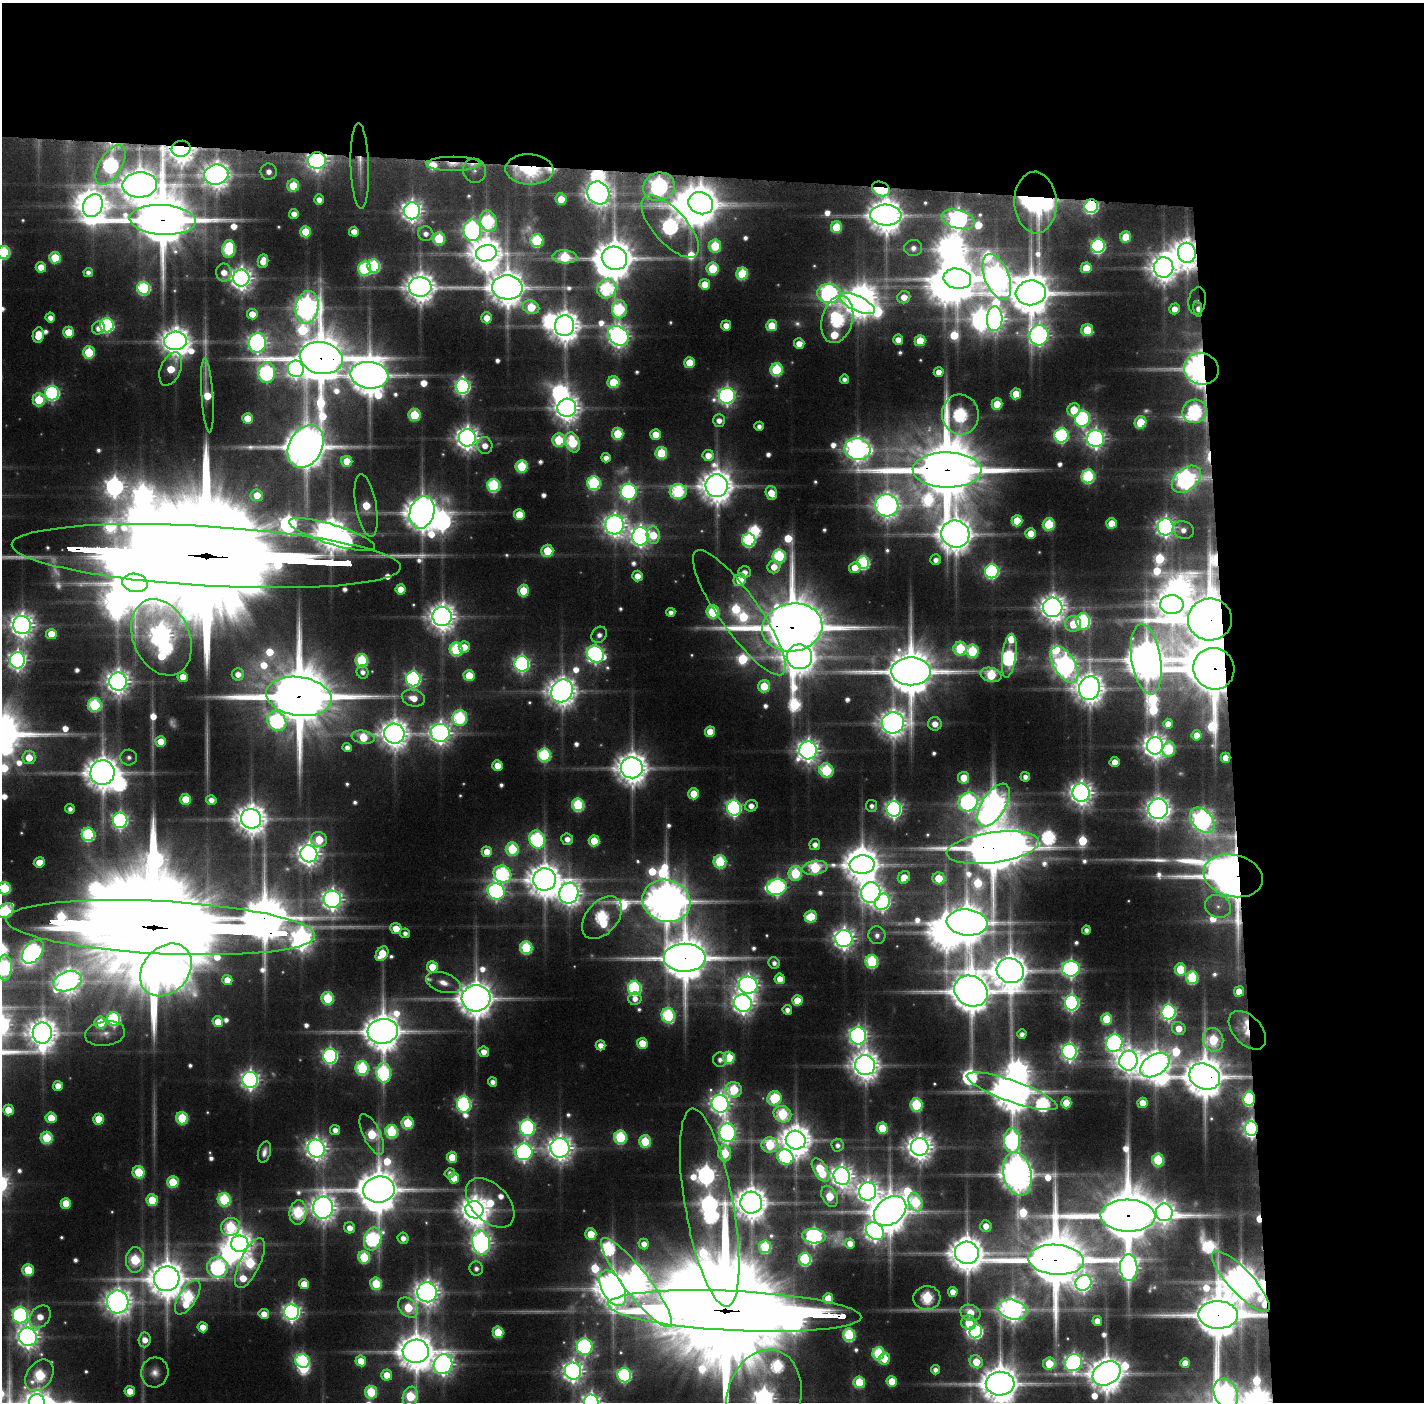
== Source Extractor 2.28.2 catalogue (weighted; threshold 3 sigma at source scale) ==
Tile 3 of 3 x 3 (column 3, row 1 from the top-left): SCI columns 2845-4266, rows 2833-4232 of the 4268 x 4257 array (HDU 1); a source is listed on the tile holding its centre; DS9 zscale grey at full resolution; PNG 1426 x 1404 px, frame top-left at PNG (2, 3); each listed source drawn as its Kron ellipse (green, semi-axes under 4 px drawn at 4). Shown black and unused: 24% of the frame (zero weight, under 3 of 6 exposures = <1% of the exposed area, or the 3 px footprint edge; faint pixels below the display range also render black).
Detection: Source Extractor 2.28.2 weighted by HDU 2 'WHT'; one run over the whole footprint, this tile lists its part. Background 0.0942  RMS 0.0075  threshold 0.0306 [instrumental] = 3 sigma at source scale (4.09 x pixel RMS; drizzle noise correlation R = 1.36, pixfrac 0.8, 0.05/0.05 arcsec/px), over >= 5 px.
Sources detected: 659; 35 too faint to see at this stretch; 30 inside a brighter object's white glare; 2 cosmic-ray / hot-pixel residue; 5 long thin detections or spike segments (spike, bleed or trail) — neither listed nor drawn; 11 inside a brighter listed object's ellipse — not listed separately; of the other 576, all 500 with FLUX_AUTO >= 5.31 (the completeness limit of this list) listed and drawn (76 fainter detections not listed), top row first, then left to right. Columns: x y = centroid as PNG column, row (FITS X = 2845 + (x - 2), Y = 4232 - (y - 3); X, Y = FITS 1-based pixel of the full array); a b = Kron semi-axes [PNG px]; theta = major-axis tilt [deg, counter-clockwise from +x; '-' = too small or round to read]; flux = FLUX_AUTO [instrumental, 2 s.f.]
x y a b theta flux
181 149 9 8 - 1900
317 160 9 8 - 740
453 164 27 7 0 17
110 165 22 11 59 320
360 166 43 9 -88 18
529 169 24 15 -3 130
474 171 12 11 - 7
269 172 8 8 - 9.1
216 175 12 10 11 1500
140 185 17 12 4 3000
293 186 6 6 - 52
659 187 16 14 19 560
881 189 9 7 -26 89
598 193 12 10 -53 1300
319 199 5 5 - 9.1
561 199 6 5 - 28
1035 202 31 21 -87 420
701 203 12 11 - 3000
93 206 12 9 64 1700
1091 206 7 6 - 260
412 211 8 8 - 860
294 214 5 4 - 11
886 215 16 10 -4 3000
958 219 17 9 -15 690
163 220 33 15 -4 10000
488 221 11 8 -73 160
670 226 39 16 -48 440
836 227 6 5 - 57
472 230 11 9 -90 560
306 232 5 5 - 50
354 232 5 5 - 13
426 234 8 7 - 7.4
1126 237 6 5 - 41
439 239 6 6 - 82
537 240 6 6 - 120
715 246 6 6 - 70
1098 246 7 6 - 280
913 248 9 8 - 6.8
229 249 9 6 83 130
4 252 6 6 - 140
486 253 10 8 15 2200
1187 253 10 9 - 1900
565 257 12 6 -3 79
55 258 6 5 - 56
614 258 13 11 -21 4100
263 261 7 5 81 17
374 266 7 6 - 140
41 267 5 5 - 23
1164 267 10 10 - 1700
365 268 7 6 - 160
1086 268 5 5 - 30
713 269 6 6 - 67
88 272 4 4 - 6.3
224 272 9 7 -82 14
742 274 6 6 - 85
997 277 24 12 -68 1500
241 278 8 8 - 1100
957 279 14 10 -10 4200
705 284 5 5 - 24
420 287 11 9 -3 2100
507 287 15 12 -4 3300
144 288 6 6 - 160
607 289 10 9 - 180
829 293 12 10 -5 530
1031 293 15 12 6 5000
904 297 6 6 - 16
1197 301 14 8 80 8.6
857 303 19 7 -25 1500
307 307 16 11 79 1200
531 307 8 6 -23 59
619 309 9 7 -88 120
1174 309 5 5 - 13
1198 309 8 4 -79 10
252 314 5 5 - 21
50 318 5 5 - 9.3
487 318 5 5 - 19
837 319 24 15 75 290
995 319 12 8 88 810
107 325 7 7 - 250
726 325 5 5 - 14
565 326 10 9 - 2100
772 326 5 5 - 42
98 328 6 6 - 9
1087 330 6 6 - 53
69 332 5 5 - 39
38 335 8 5 80 27
1039 335 10 9 - 750
618 336 11 8 -39 850
898 340 5 5 - 13
175 341 11 9 3 1700
920 341 5 5 - 44
257 343 10 8 80 610
799 344 5 5 - 17
89 352 6 6 - 67
321 358 21 16 -12 8500
690 363 5 5 - 38
171 369 17 10 68 41
296 369 8 8 - 460
1201 369 17 15 -12 1300
777 370 6 6 - 110
939 372 5 5 - 11
267 373 10 8 87 310
369 375 19 13 -6 4000
844 379 4 4 - 5.7
613 382 6 6 - 63
463 386 7 7 - 410
52 393 7 7 - 290
1016 394 5 5 - 31
207 395 37 6 -86 40
727 396 8 8 - 490
39 400 6 6 - 63
997 404 6 5 - 38
567 408 9 9 - 1500
1074 410 7 6 - 39
1195 411 12 11 - 240
414 415 6 6 - 76
960 415 20 18 -82 240
247 418 5 5 - 30
1082 419 8 7 - 280
719 420 6 6 - 9.7
1141 422 6 6 - 56
759 426 4 4 - 5.9
618 434 6 5 - 57
656 434 5 5 - 26
1061 435 7 7 - 250
467 438 8 8 - 1100
1096 438 8 8 - 690
559 440 7 6 - 74
573 442 10 7 -73 110
306 446 22 16 61 5600
485 446 8 7 - 13
857 449 13 10 -14 1300
661 453 6 6 - 70
708 455 5 5 - 16
606 458 5 4 - 8.7
347 461 5 5 - 33
522 466 6 6 - 92
947 470 34 17 -1 17000
1088 476 7 6 - 160
1186 479 17 11 40 750
594 483 7 6 - 180
493 485 6 6 - 170
717 486 11 11 - 2600
629 492 8 8 - 370
678 492 8 7 - 160
771 493 7 5 -73 28
257 495 6 6 - 21
887 505 12 11 - 1300
366 506 32 10 -80 45
422 512 17 12 71 3000
519 514 5 5 - 33
1017 521 5 5 - 44
1111 523 5 5 - 29
1049 524 6 6 - 85
615 525 9 9 - 1000
1165 527 8 8 - 700
1183 530 11 8 -21 9.9
1031 533 5 5 - 25
332 534 45 10 -17 2700
955 534 14 13 - 2900
653 535 9 6 -84 34
640 536 9 8 - 750
749 540 7 6 - 180
547 551 6 6 - 50
206 556 195 30 -3 120000
779 556 6 6 - 150
936 560 5 5 - 7.2
863 563 6 6 - 170
774 567 6 6 - 18
855 568 6 5 - 22
992 571 7 7 - 270
745 572 6 6 - 10
637 576 5 5 - 14
740 580 6 6 - 37
135 583 13 9 -8 4100
401 589 5 5 - 23
523 591 6 5 - 51
1172 605 11 9 -2 1800
1053 607 10 9 - 1500
671 612 4 4 - 6.4
713 612 6 6 - 110
739 613 75 20 -55 210
442 616 9 9 - 1600
1210 620 22 21 - 9300
1083 621 8 6 -87 250
1073 624 8 8 - 42
22 625 9 9 - 1200
792 627 30 24 9 13000
51 634 5 5 - 34
599 635 9 7 55 7.6
161 637 40 28 -67 1200
464 647 6 5 - 20
456 649 7 6 - 120
960 649 7 6 - 91
972 651 6 6 - 110
595 654 9 8 - 470
1009 656 22 7 83 350
799 657 13 12 - 2200
1146 659 35 14 -81 3900
17 660 8 7 - 660
362 660 6 6 - 110
522 664 8 7 - 380
1064 664 20 10 -59 950
1214 669 21 20 - 12000
911 671 20 14 -1 7100
363 672 7 6 - 6.7
238 674 6 6 - 11
469 675 5 5 - 42
991 675 10 7 -14 84
183 677 5 5 - 18
413 679 7 7 - 340
118 682 9 9 - 1200
764 686 6 6 - 48
1089 688 12 10 71 2100
562 691 12 10 55 1900
299 696 33 19 -8 15000
413 698 12 8 -15 19
95 705 7 6 - 140
460 718 8 7 - 170
277 721 10 8 -49 230
893 723 11 10 - 1600
935 724 7 6 - 13
1168 724 5 5 - 14
710 732 5 5 - 31
440 733 9 9 - 930
394 734 10 10 - 1700
1197 735 5 5 - 19
363 737 11 6 -9 53
161 742 5 5 - 30
1155 746 9 8 - 1200
347 747 5 4 - 7.4
1169 749 7 6 - 76
808 750 9 9 - 1000
544 755 6 6 - 180
29 757 7 6 - 25
129 757 8 8 - 5.6
1226 758 5 5 - 16
1115 762 5 5 - 17
497 766 5 5 - 22
632 768 11 10 - 2300
826 770 7 6 - 130
102 773 12 12 - 2800
1025 777 5 4 - 6.7
964 778 6 5 - 32
1081 793 9 8 - 1200
694 794 5 5 - 40
186 799 5 5 - 46
211 800 5 5 - 8.9
968 802 10 9 - 410
578 805 6 6 - 130
993 805 24 12 58 1400
751 806 6 5 - 9.5
872 806 6 5 - 5.3
734 808 8 7 - 370
70 809 5 4 - 5.7
894 809 7 7 - 530
1158 809 10 10 - 1300
251 819 10 10 - 2000
120 820 8 7 - 410
1202 820 14 10 -47 850
88 834 7 6 - 180
319 839 8 7 - 43
567 839 6 5 - 9.2
537 840 9 7 -67 250
594 841 5 5 - 39
815 844 5 5 - 8.7
993 848 47 15 8 8400
512 849 7 6 - 93
487 852 5 5 - 26
309 854 9 8 - 1000
39 862 5 5 - 16
720 862 6 6 - 120
862 865 12 9 4 2900
815 868 13 7 8 110
795 873 7 6 - 100
502 874 9 8 - 230
1233 876 30 21 -13 5500
904 877 6 5 - 18
939 878 6 6 - 41
545 879 11 11 - 2700
777 887 10 8 16 440
5 888 6 6 - 90
496 891 9 8 - 420
569 893 10 9 - 1100
871 893 10 9 - 920
332 899 9 8 - 910
666 901 24 21 -18 4900
882 902 8 7 - 430
1218 906 13 11 -19 9.2
6 911 9 6 38 130
811 917 6 6 - 55
602 918 24 16 49 210
967 922 20 13 -7 4000
161 928 154 26 -3 91000
396 929 6 5 - 24
1086 930 4 4 - 5.6
405 933 5 5 - 5.8
877 935 9 8 - 7.4
844 938 8 8 - 920
526 948 6 6 - 120
33 952 13 9 51 280
382 954 8 5 57 45
685 958 21 14 0 6700
872 962 6 6 - 140
774 963 6 5 - 6.3
432 967 5 5 - 36
5 968 13 7 89 250
1071 969 9 7 7 470
1180 969 6 5 - 54
166 970 29 22 47 1700
1010 971 14 12 -26 3400
1192 978 6 6 - 120
780 979 5 5 - 19
227 980 5 5 - 18
68 981 14 9 18 1300
443 983 18 9 -18 14
748 985 9 8 - 870
634 988 7 6 - 210
971 991 17 15 -31 5000
1239 991 5 5 - 22
328 998 6 6 - 92
476 998 14 13 - 3500
635 999 6 6 - 9.2
797 1000 5 5 - 30
743 1003 9 8 - 920
1072 1003 7 7 - 380
787 1010 5 5 - 7.2
1168 1012 7 7 - 410
668 1015 8 6 -76 170
114 1019 6 6 - 170
1106 1019 6 5 - 52
218 1022 5 5 - 27
100 1023 6 6 - 36
1179 1028 7 6 - 18
1247 1030 23 14 -47 26
383 1031 15 12 6 3800
42 1033 10 9 - 1900
105 1034 20 12 8 9.2
1022 1034 4 4 - 6.6
858 1036 8 8 - 600
1213 1040 12 10 -72 95
642 1043 5 5 - 30
1114 1043 9 8 - 460
601 1045 5 5 - 11
484 1052 5 5 - 12
1069 1052 8 7 - 510
330 1056 7 7 - 380
729 1058 6 6 - 71
720 1060 7 7 - 6.5
1128 1061 10 9 - 1300
865 1065 10 10 - 1800
1155 1065 16 10 33 2100
362 1068 7 6 - 150
384 1073 10 7 -86 220
1205 1076 16 12 -23 4600
250 1080 8 8 - 660
493 1082 5 4 - 7.1
58 1086 5 5 - 16
734 1090 8 7 - 93
1012 1091 48 10 -19 4700
774 1098 7 7 - 100
1249 1099 7 6 - 190
1066 1103 5 5 - 32
1143 1103 5 5 - 24
464 1104 8 7 - 340
720 1104 9 8 - 800
916 1105 6 6 - 120
8 1110 5 5 - 28
782 1114 9 8 - 120
51 1118 5 5 - 30
182 1118 6 6 - 91
99 1119 5 5 - 40
407 1123 6 6 - 75
527 1128 8 7 - 340
882 1128 5 5 - 52
1251 1129 7 6 - 520
335 1130 5 5 - 8.7
391 1132 6 6 - 120
727 1133 9 8 - 480
372 1134 22 8 -65 85
620 1137 7 6 - 130
47 1138 6 6 - 77
796 1140 10 9 - 2300
645 1141 6 6 - 70
1012 1141 12 8 88 380
770 1145 8 7 - 81
837 1145 6 6 - 6
920 1147 9 9 - 1500
316 1148 9 8 - 960
560 1148 10 9 - 1300
264 1152 11 6 74 6.9
524 1152 8 8 - 530
725 1153 8 6 -85 57
452 1157 5 5 - 36
785 1157 8 7 - 220
1158 1160 6 6 - 94
821 1170 13 6 -59 86
139 1172 6 6 - 70
450 1173 5 5 - 5.5
1017 1174 22 14 -78 2800
842 1176 9 8 - 1000
454 1178 5 5 - 31
173 1182 6 6 - 63
379 1189 16 13 8 5000
867 1191 9 8 - 950
829 1196 11 7 -63 49
152 1200 6 6 - 54
224 1200 7 6 - 130
915 1202 9 6 -68 93
66 1203 5 5 - 37
490 1203 29 18 -46 63
751 1203 11 11 - 2500
323 1208 11 10 - 1500
710 1208 100 24 -80 1100
474 1210 9 8 - 1800
890 1211 18 13 37 3800
298 1212 12 8 85 140
1164 1212 9 8 - 770
1128 1216 27 16 -2 12000
986 1226 6 5 - 14
230 1227 10 8 32 110
350 1228 5 5 - 12
875 1231 10 8 -42 740
591 1234 6 5 - 44
814 1236 11 7 -5 450
403 1238 5 5 - 8.8
373 1239 12 8 73 250
481 1243 12 9 -80 780
850 1243 5 5 - 14
240 1244 8 8 - 1400
644 1244 5 5 - 10
765 1247 6 6 - 100
967 1253 12 11 - 2900
364 1257 6 6 - 80
805 1259 6 6 - 160
135 1260 13 9 87 91
1056 1260 28 15 -5 13000
250 1263 27 10 64 130
217 1267 11 10 - 290
1129 1268 13 9 -87 780
476 1269 7 6 - 5.4
28 1270 6 5 - 58
167 1279 13 12 - 3600
1241 1281 40 12 -47 2700
636 1283 55 12 -52 1700
1084 1283 8 7 - 480
304 1284 5 5 - 24
376 1284 6 6 - 65
613 1288 19 11 -61 2900
427 1292 10 9 - 1300
953 1292 5 5 - 12
188 1297 19 9 58 160
927 1298 13 12 - 150
828 1299 5 5 - 41
118 1302 11 11 - 1600
408 1308 11 8 -45 62
1012 1309 15 9 -14 1200
735 1311 127 20 -3 80000
292 1312 7 7 - 600
970 1313 10 7 -22 23
264 1314 5 5 - 14
20 1315 8 7 - 310
1218 1315 19 14 -1 6500
40 1317 12 9 53 18
1097 1321 5 4 - 15
969 1323 7 7 - 37
203 1327 5 5 - 17
976 1331 7 6 - 260
498 1332 6 5 - 61
849 1335 6 6 - 140
28 1337 9 9 - 1000
145 1340 7 6 - 12
585 1346 8 8 - 330
416 1351 13 11 2 3300
878 1353 6 6 - 140
885 1359 6 5 - 32
302 1361 7 6 - 190
361 1361 5 5 - 25
976 1362 7 6 - 36
1073 1362 9 8 - 540
1185 1363 5 5 - 18
443 1364 10 9 - 840
1049 1364 6 6 - 53
935 1370 4 4 - 6.4
573 1371 8 8 - 870
155 1372 15 13 76 10
1107 1373 15 11 30 3000
39 1375 17 12 55 120
387 1375 5 5 - 24
624 1375 7 7 - 230
892 1381 5 5 - 38
859 1382 6 6 - 64
1000 1384 14 12 2 4000
130 1391 5 5 - 20
371 1392 6 6 - 86
1226 1393 15 11 -63 680
410 1396 10 7 72 85
764 1398 49 37 75 1100
37 1402 8 8 - 1000
591 1402 8 7 - 650
Overlapping masked pixels (flux is a lower limit): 43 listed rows (the first 20) at x y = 181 149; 317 160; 453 164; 110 165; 360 166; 529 169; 140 185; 659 187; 881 189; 1035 202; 701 203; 1091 206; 163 220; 1187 253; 1197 301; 1198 309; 321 358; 1201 369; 1195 411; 947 470
Isophote crosses this tile's border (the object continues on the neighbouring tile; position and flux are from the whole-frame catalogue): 11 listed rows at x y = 4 252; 5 888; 6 911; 5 968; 1107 1373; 1000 1384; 1226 1393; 410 1396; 764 1398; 37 1402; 591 1402